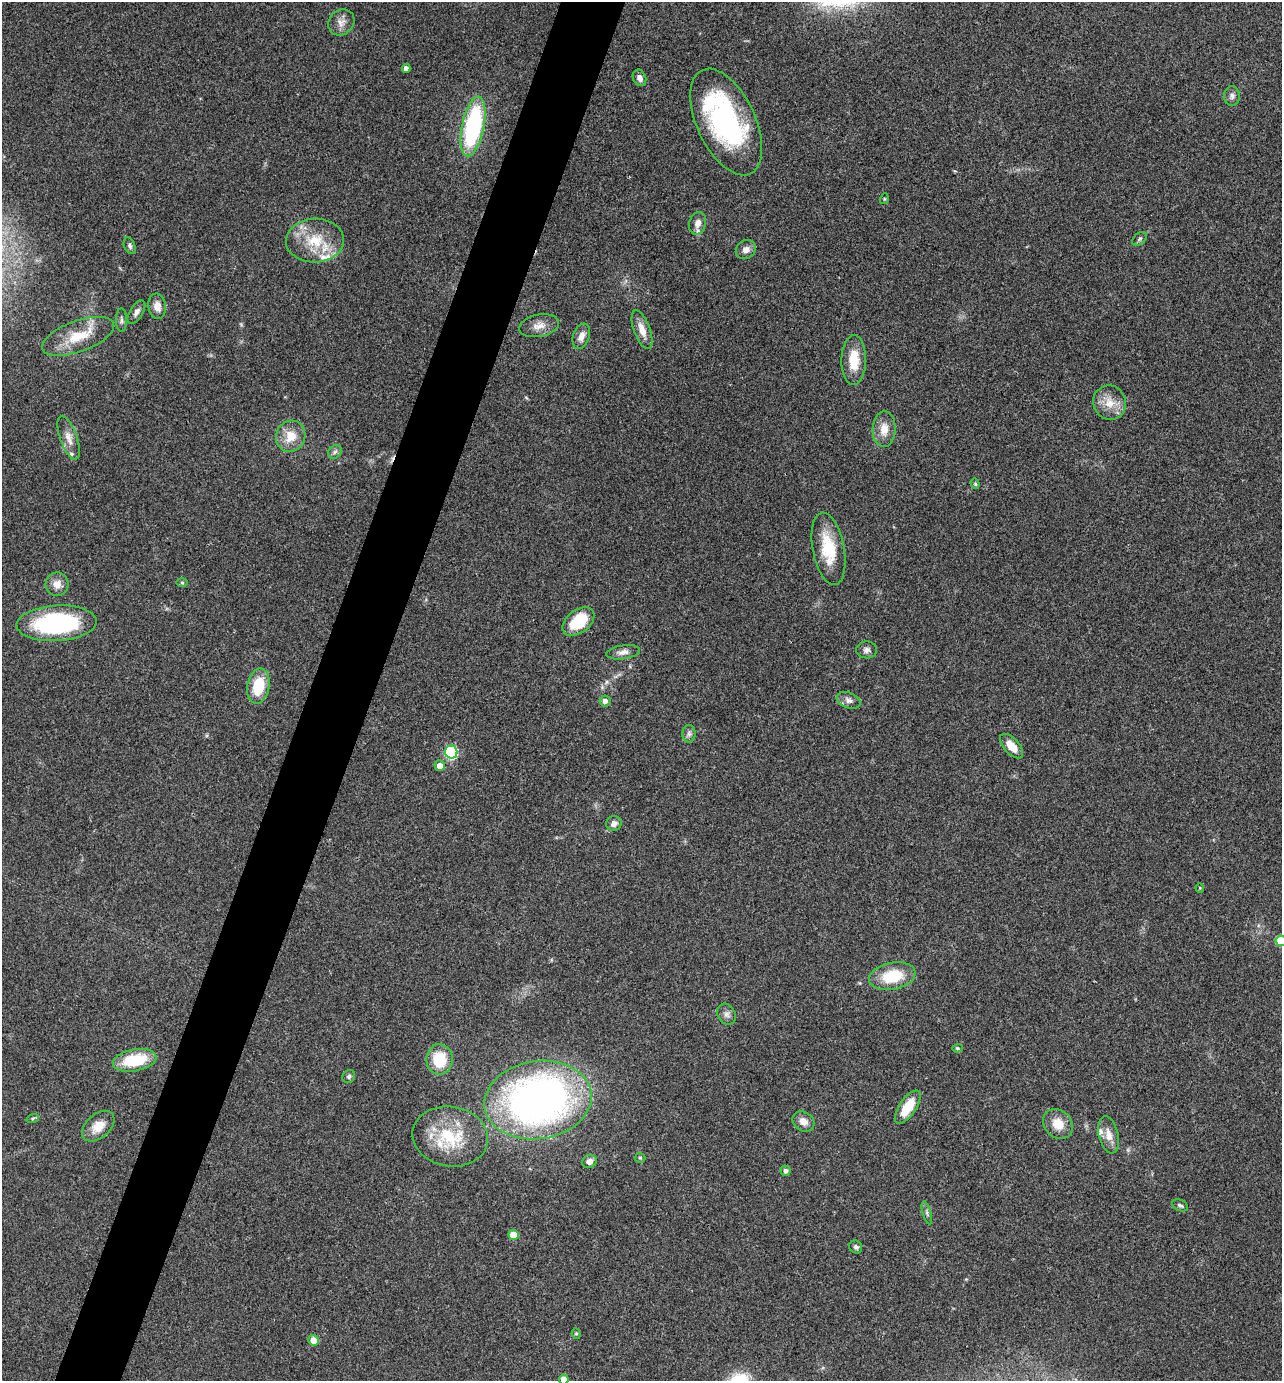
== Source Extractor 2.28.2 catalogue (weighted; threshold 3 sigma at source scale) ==
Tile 7 of 4 x 4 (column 3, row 2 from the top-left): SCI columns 2702-3981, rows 2763-4141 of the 5535 x 5521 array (HDU 1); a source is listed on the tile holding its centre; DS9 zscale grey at full resolution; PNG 1284 x 1383 px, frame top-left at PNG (2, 2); each listed source drawn as its Kron ellipse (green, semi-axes under 4 px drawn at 4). Shown black and unused: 5% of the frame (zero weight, under 3 of 4 exposures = <1% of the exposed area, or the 3 px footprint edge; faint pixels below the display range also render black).
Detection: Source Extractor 2.28.2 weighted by HDU 2 'WHT'; one run over the whole footprint, this tile lists its part. Background 0.165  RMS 0.0072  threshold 0.0322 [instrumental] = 3 sigma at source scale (4.5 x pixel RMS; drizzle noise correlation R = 1.50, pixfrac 1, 0.05/0.05 arcsec/px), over >= 5 px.
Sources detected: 74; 1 cosmic-ray / hot-pixel residue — neither listed nor drawn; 6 inside a brighter listed object's ellipse — not listed separately; the other 67 listed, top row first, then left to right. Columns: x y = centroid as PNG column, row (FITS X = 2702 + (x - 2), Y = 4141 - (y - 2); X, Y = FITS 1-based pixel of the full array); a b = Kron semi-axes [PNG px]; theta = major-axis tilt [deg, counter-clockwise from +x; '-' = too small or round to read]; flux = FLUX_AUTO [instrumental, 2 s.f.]
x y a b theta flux
341 22 14 12 45 5.5
406 68 4 4 - 3.9
639 78 8 6 -66 3.1
1232 96 10 8 -89 2.7
726 122 57 29 -65 120
473 126 30 11 79 100
884 199 5 3 - 0.6
698 223 11 8 75 4.4
1140 239 8 5 42 1.6
315 241 29 22 3 27
130 246 9 5 -70 1.9
746 250 10 9 - 4.5
157 306 13 8 -81 6.6
136 312 13 6 58 3.2
121 320 11 5 -89 2.2
539 326 20 11 11 7.3
642 330 20 8 -70 7.8
78 336 38 15 20 23
581 336 13 8 71 5.3
854 360 25 12 89 17
1110 403 17 16 - 12
884 429 18 11 88 9.4
291 436 16 14 65 13
69 438 23 8 -71 7.2
335 452 7 6 - 2.2
975 484 5 4 - 0.98
829 549 37 16 -79 27
182 582 6 4 -1 0.94
57 584 12 11 - 6.2
578 622 18 11 38 26
57 623 40 18 3 93
867 650 10 8 1 3
623 652 17 7 8 4.4
258 686 18 11 79 24
849 700 12 7 -20 3.7
605 701 5 5 - 2.8
689 734 9 6 89 2.2
1012 746 15 7 -48 9.4
451 752 6 6 - 74
440 766 5 5 - 5.7
614 823 8 7 - 3.8
1200 888 4 4 - 0.68
1281 941 5 5 - 26
892 976 24 13 11 27
727 1014 11 8 -61 3.4
957 1048 5 4 - 0.82
439 1059 15 13 89 25
135 1060 22 11 10 31
349 1076 7 6 - 1.6
538 1100 54 39 9 370
908 1107 19 8 56 17
33 1118 6 4 18 1
803 1121 11 9 -35 5.8
1058 1124 16 13 -45 12
98 1126 19 12 41 11
1109 1135 19 9 -77 7.2
450 1137 38 30 -9 42
640 1158 5 5 - 0.95
589 1161 7 6 - 4.7
786 1171 5 5 - 2.4
1180 1205 8 5 -25 1.7
927 1213 12 4 -75 1.9
513 1235 5 5 - 15
856 1247 7 6 - 1.7
576 1334 5 4 - 1
313 1340 5 5 - 7.8
564 1379 5 5 - 8
Isophote crosses this tile's border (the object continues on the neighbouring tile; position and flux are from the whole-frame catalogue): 2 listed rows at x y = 1281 941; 564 1379